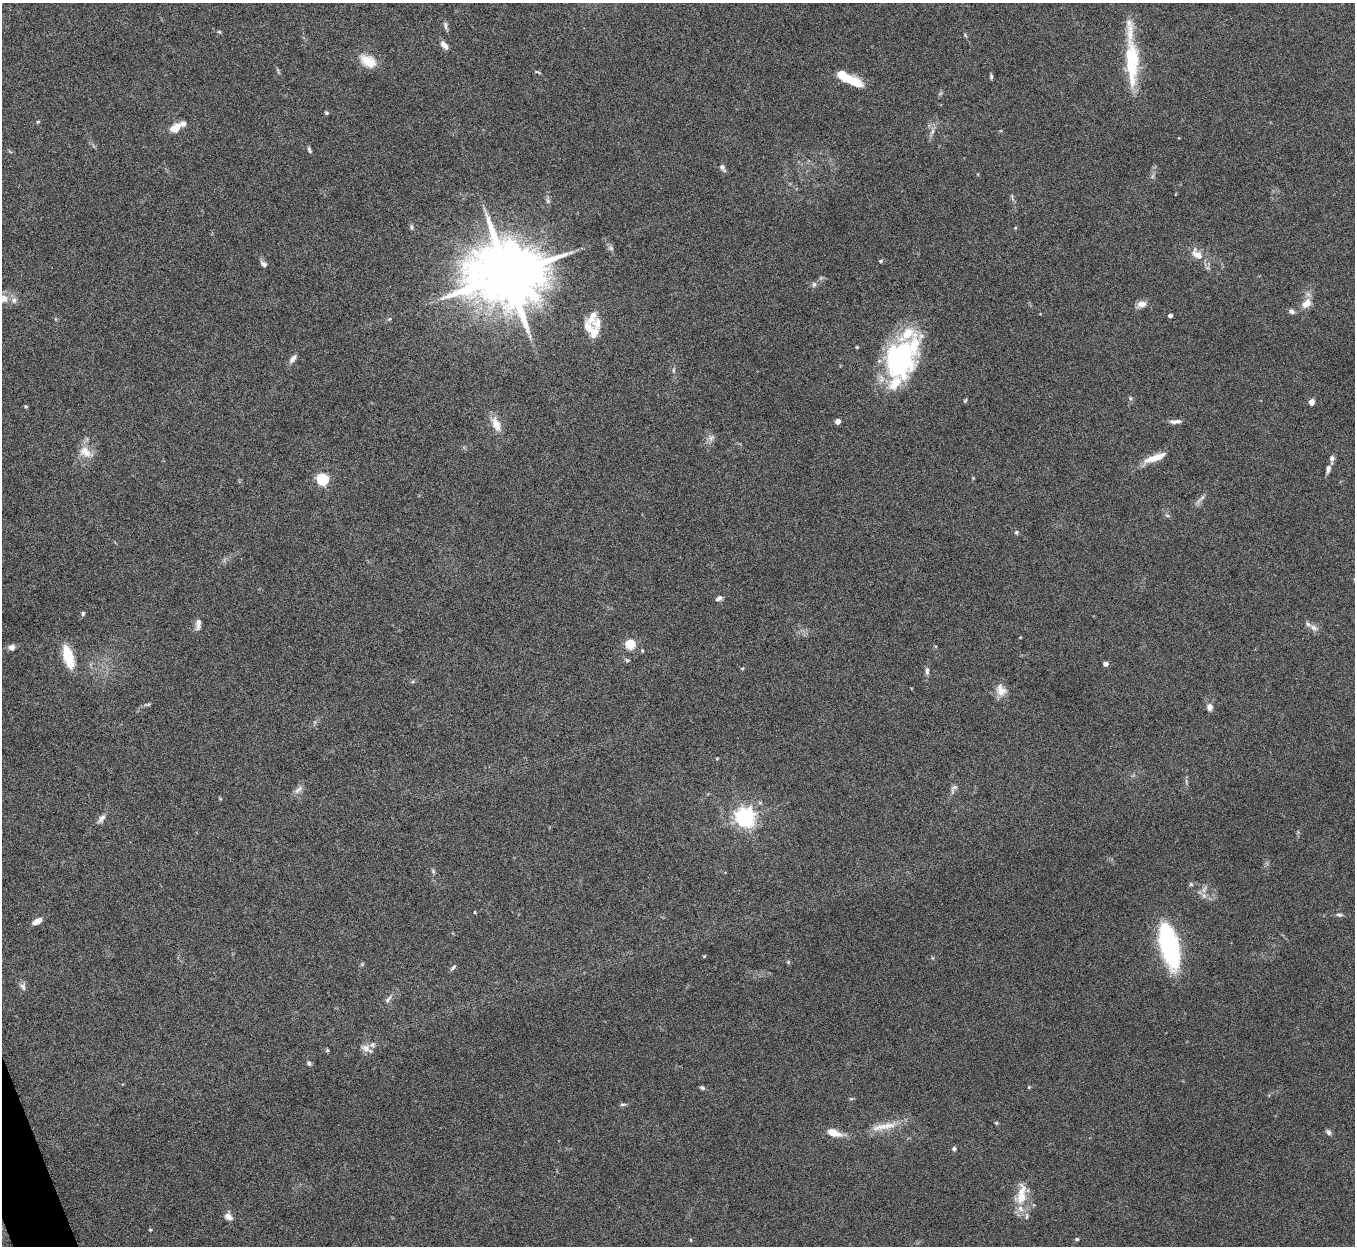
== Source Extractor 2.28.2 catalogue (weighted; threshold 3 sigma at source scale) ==
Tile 7 of 4 x 4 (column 3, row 2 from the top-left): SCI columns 2710-4062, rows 2641-3884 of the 5421 x 5406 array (HDU 1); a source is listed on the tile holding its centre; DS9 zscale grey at full resolution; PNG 1357 x 1248 px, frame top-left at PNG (2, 3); no overlay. Shown black and unused: <1% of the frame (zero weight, under 5 of 10 exposures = <1% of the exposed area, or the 3 px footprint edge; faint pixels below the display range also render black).
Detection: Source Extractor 2.28.2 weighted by HDU 2 'WHT'; one run over the whole footprint, this tile lists its part. Background 0.146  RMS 0.0057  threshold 0.0235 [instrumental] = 3 sigma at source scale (4.09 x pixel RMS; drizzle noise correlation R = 1.36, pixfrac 0.8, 0.05/0.05 arcsec/px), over >= 5 px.
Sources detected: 113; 1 too faint to see at this stretch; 1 inside a brighter object's white glare — not listed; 11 inside a brighter listed object's ellipse — not listed separately; the other 100 listed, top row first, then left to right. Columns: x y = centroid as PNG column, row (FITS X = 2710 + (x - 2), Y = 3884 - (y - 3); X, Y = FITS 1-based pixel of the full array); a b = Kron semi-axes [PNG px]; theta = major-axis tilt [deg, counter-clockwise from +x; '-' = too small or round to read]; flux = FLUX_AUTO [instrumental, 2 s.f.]
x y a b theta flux
445 26 12 5 -78 1.6
219 32 5 4 - 0.6
965 35 6 3 -71 0.62
444 45 12 6 -50 2.8
368 61 22 13 -31 9.5
1131 68 48 16 -82 23
537 72 8 3 -22 0.68
991 76 6 4 -89 0.91
848 79 33 9 -24 14
326 113 5 5 - 0.73
38 122 5 3 - 0.55
175 128 15 9 35 5.6
932 132 10 5 63 1.8
309 150 9 4 -69 1.1
722 168 11 6 -51 1.6
548 201 7 5 -47 1
411 227 7 6 - 1.1
1015 228 5 4 - 0.52
611 248 9 6 -47 1.4
1197 254 16 10 -42 6.4
880 261 6 4 3 0.75
263 264 9 6 -34 1.7
508 275 19 16 5 6200
814 284 8 6 75 1.2
2 298 19 13 -20 6.4
1306 303 16 11 46 5.4
1141 304 12 8 16 3.6
1292 311 8 6 -32 1.7
1170 315 4 4 - 1.9
389 319 5 5 - 0.71
592 331 26 12 -51 8.2
857 347 4 3 - 0.52
293 359 12 6 52 2.6
899 359 44 31 70 82
673 370 6 4 90 0.74
1130 398 5 5 - 0.84
965 400 6 4 66 0.65
1311 402 5 4 - 3.6
26 406 5 4 - 0.68
838 421 4 4 - 5.2
1175 421 15 5 4 2.3
496 424 19 10 -68 6.5
711 438 9 6 30 1.9
85 452 19 14 -36 7.1
1155 458 29 8 20 8.5
1332 459 11 6 88 1.8
1328 469 11 5 77 2
973 478 4 4 - 0.47
323 479 6 5 - 63
1201 499 18 4 47 2
1167 515 6 3 -18 0.78
1016 532 6 5 - 0.8
719 598 9 5 28 1.8
83 613 6 4 77 0.84
198 624 14 6 85 3
1314 628 14 7 -33 2.9
630 644 5 5 - 35
12 647 8 7 - 2.2
642 650 4 4 - 0.57
68 657 24 9 -73 17
627 660 6 5 - 0.9
1105 664 4 4 - 3.4
742 668 5 3 - 0.48
927 671 11 5 -90 1.7
413 681 6 4 19 0.73
1001 690 16 13 -61 5.5
147 704 10 4 13 1
1210 707 8 7 - 2.9
717 758 5 3 - 0.48
954 789 16 7 62 2.1
298 790 14 6 42 2.5
745 817 7 6 - 280
101 818 12 7 50 2.4
433 871 6 5 - 0.88
1191 884 6 5 - 0.82
474 912 4 3 - 0.44
1339 915 9 5 -11 1.3
37 921 13 6 33 3.2
1169 945 41 15 -76 83
704 956 4 4 - 0.46
788 962 5 4 - 0.63
362 965 6 4 1 0.66
453 968 9 4 46 1.1
23 986 11 7 -87 1.9
388 999 13 5 51 1.8
366 1048 14 10 -18 4
327 1050 5 5 - 0.63
309 1063 7 5 -61 1.1
1029 1087 4 4 - 0.54
702 1088 7 5 -36 0.88
623 1104 9 3 5 0.92
996 1123 5 4 - 0.63
884 1126 42 8 11 10
1329 1132 7 6 - 1.6
833 1133 16 7 -18 7.7
954 1149 5 5 - 1.2
1021 1196 32 12 88 12
228 1216 10 7 -37 3.3
150 1230 4 4 - 0.48
1077 1239 5 4 - 0.72
Isophote crosses this tile's border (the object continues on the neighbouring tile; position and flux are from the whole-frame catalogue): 1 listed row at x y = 2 298